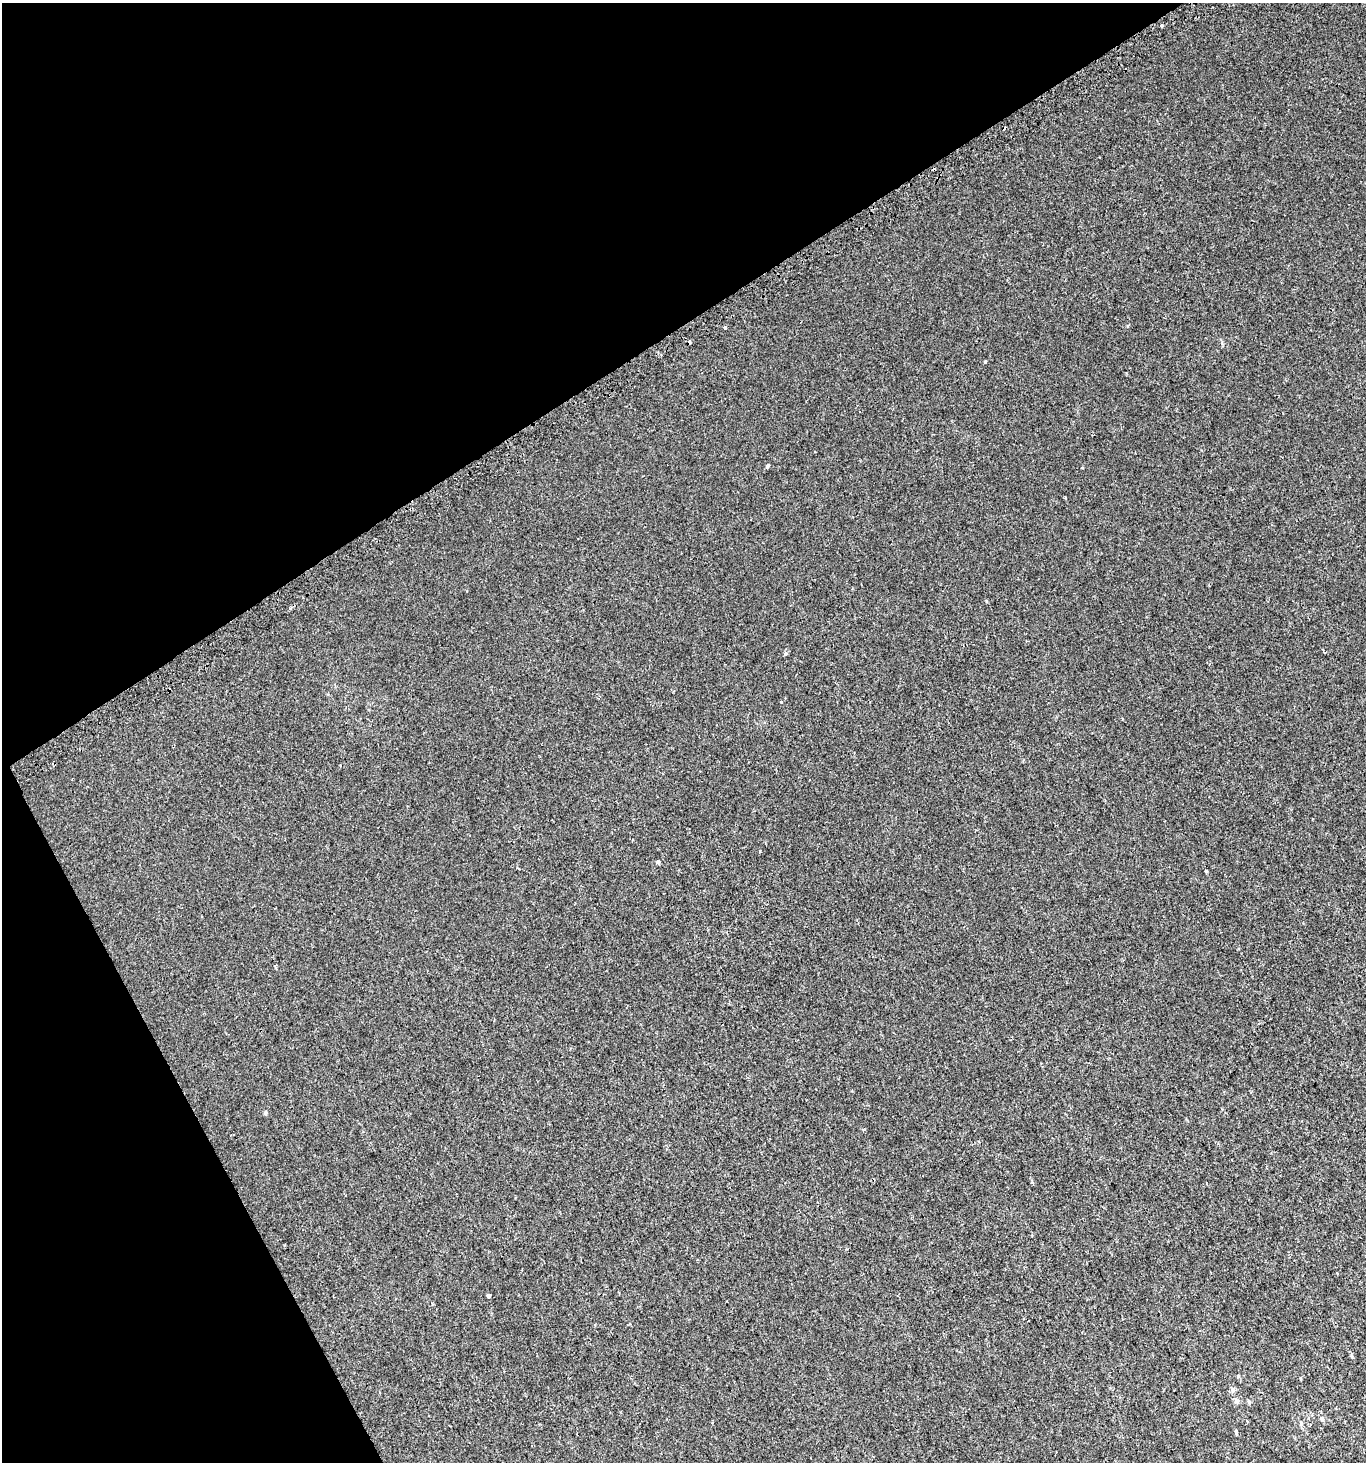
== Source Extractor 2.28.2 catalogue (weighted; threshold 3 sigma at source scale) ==
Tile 5 of 4 x 4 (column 1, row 2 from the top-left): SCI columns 187-1550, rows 2944-4403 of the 5768 x 5893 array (HDU 1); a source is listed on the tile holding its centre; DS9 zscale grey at full resolution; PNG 1368 x 1464 px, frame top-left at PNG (2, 3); no overlay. Shown black and unused: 29% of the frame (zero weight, under 2 of 3 exposures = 2% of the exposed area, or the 3 px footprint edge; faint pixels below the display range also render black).
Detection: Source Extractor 2.28.2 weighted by HDU 2 'WHT'; one run over the whole footprint, this tile lists its part. Background 0.00131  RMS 0.0028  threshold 0.0126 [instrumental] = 3 sigma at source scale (4.5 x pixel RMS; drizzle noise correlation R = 1.50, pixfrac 1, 0.0396/0.0396 arcsec/px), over >= 5 px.
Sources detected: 24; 4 cosmic-ray / hot-pixel residue — not listed; the other 20 listed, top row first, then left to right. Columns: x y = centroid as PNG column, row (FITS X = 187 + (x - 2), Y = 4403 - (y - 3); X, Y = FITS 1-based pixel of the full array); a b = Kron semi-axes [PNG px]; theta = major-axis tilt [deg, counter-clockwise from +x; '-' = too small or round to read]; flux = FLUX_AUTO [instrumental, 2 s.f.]
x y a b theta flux
1162 26 3 3 - 1.2
1128 325 4 3 - 0.25
725 328 3 3 - 1.1
985 362 3 3 - 0.4
768 465 5 4 - 0.42
1066 498 4 2 - 0.21
1325 652 4 3 - 0.46
786 654 5 5 - 0.51
760 851 4 2 - 0.2
658 862 4 3 - 0.66
265 1113 5 5 - 0.36
489 1295 4 4 - 3.6
1352 1356 6 4 -70 0.32
1300 1379 5 2 - 0.24
1233 1389 7 5 -90 0.66
1236 1401 7 7 - 0.71
1249 1401 7 4 -63 0.42
1321 1418 7 5 -87 0.57
1301 1423 7 5 -73 0.57
1236 1432 5 4 - 0.41
Unlisted compact peaks at least as high as the median listed source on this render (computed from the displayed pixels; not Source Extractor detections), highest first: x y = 1206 871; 986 601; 1222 343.